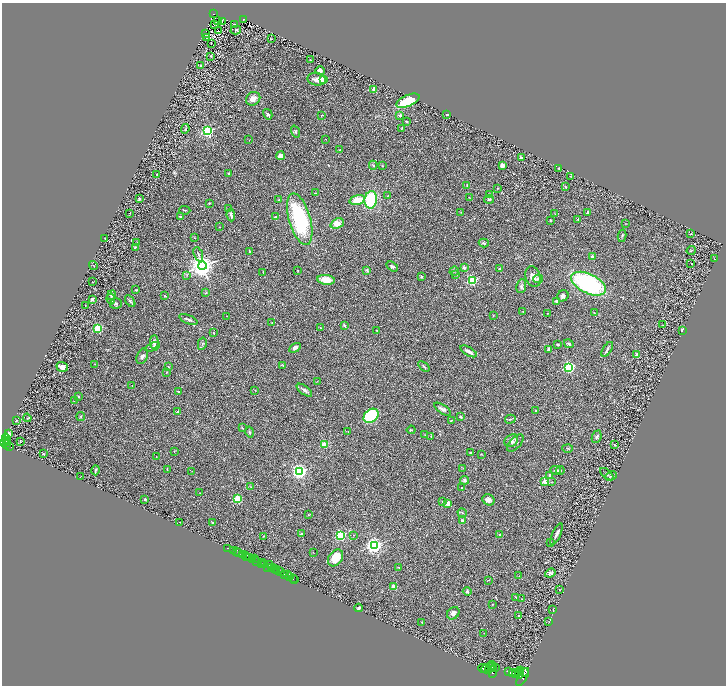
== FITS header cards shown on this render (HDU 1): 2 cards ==
NAXIS1  =                 1448
NAXIS2  =                 1367

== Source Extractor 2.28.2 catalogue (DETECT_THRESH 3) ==
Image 1448 x 1367 px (HDU 1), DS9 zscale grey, zoomed out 1/2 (1 PNG px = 2 x 2 image px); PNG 728 x 688 px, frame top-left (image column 1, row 1366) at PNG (2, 3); each listed source drawn as its Kron ellipse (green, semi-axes under 4 px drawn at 4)
Background 0.393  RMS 0.028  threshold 0.0837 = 3 sigma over >= 5 px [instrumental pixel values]
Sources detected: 319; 37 cannot appear on this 1/2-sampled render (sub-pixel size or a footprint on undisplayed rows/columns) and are neither listed nor drawn; the other 282 listed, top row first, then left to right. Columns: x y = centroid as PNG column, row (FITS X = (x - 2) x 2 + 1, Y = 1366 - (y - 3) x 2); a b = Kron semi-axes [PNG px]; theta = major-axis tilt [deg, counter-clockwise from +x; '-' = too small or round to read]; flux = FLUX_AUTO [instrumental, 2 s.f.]
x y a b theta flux
213 14 3 2 - 53
243 19 2 2 - 47
218 21 2 1 - 3
222 21 2 1 - 1.7
235 24 3 1 - 3.4
215 25 2 1 - 2.2
236 30 5 4 - 7.4
218 31 2 1 - 20
205 34 2 1 - 2.4
207 38 3 1 - 2.6
271 39 2 1 - 1.8
211 43 2 1 - 1.4
211 56 2 2 - 4.2
310 60 2 1 - 3
201 66 3 2 - 3.2
320 71 5 4 - 13
317 79 9 6 -8 32
323 80 3 3 - 270
374 89 3 3 - 14
253 99 7 6 - 44
408 101 12 5 24 240
268 114 5 3 - 11
321 115 3 2 - 2.7
400 115 3 3 - 11
447 115 3 3 - 3.5
406 121 2 2 - 5.3
402 128 3 2 - 3
185 129 5 2 - 3.8
207 131 3 3 - 1100
295 131 6 3 -71 7.7
326 139 3 2 - 1.6
249 140 2 1 - 1.1
340 150 2 2 - 2.2
280 156 4 3 - 35
521 157 3 2 - 12
373 165 4 3 - 4.6
502 165 3 3 - 40
382 166 2 2 - 2.7
558 168 3 3 - 4.5
229 173 4 3 - 7.5
157 174 2 2 - 3.7
571 176 3 2 - 2.9
467 185 2 2 - 2.8
565 187 3 2 - 4.1
497 188 3 2 - 2.7
316 193 3 2 - 2.4
490 195 2 2 - 30
388 196 3 2 - 2.7
469 197 2 2 - 2
139 199 3 3 - 9.6
489 199 5 3 - 7.9
279 200 4 3 - 6.4
357 200 8 4 16 92
371 200 9 6 80 280
209 203 2 2 - 3.6
228 209 2 1 - 2.1
185 210 5 2 - 4.3
461 212 3 2 - 2.3
129 213 2 1 - 2.3
588 213 4 2 - 9.8
555 214 3 2 - 2.2
231 215 6 2 -82 15
180 217 2 2 - 7
275 217 4 2 - 7.9
300 219 26 11 -74 510
578 219 3 2 - 4.1
550 220 2 2 - 4
337 224 7 5 22 47
626 224 2 1 - 1.7
219 227 2 2 - 1.8
690 234 3 2 - 2.5
622 236 6 3 77 6.9
105 238 2 2 - 1.9
195 238 2 2 - 2
137 243 2 1 - 1.7
484 243 5 3 - 8.3
135 247 3 2 - 4.2
691 250 4 2 - 2.9
249 251 3 2 - 4
198 254 7 2 -69 7.5
592 257 2 2 - 65
714 259 3 1 - 2
691 263 2 1 - 30
93 266 5 2 - 2.7
202 266 4 4 - 6400
392 266 6 3 -30 12
464 268 2 2 - 40
500 269 2 2 - 40
367 270 4 4 - 6.2
298 271 2 1 - 3
454 271 5 2 - 4.6
263 272 4 1 - 2.5
456 274 4 2 - 4.1
187 275 3 2 - 3.5
421 277 2 2 - 26
533 277 10 7 -71 36
538 279 5 3 - 9.1
326 280 9 5 -8 87
472 280 3 3 - 640
92 282 2 1 - 2
588 284 18 9 -26 670
521 286 7 5 83 13
136 290 3 2 - 5.6
206 293 3 2 - 2.6
112 295 5 3 - 13
165 296 2 2 - 5.6
563 296 6 5 - 14
92 299 3 3 - 10
111 299 5 3 - 6.9
130 301 7 3 -56 7.6
556 301 3 2 - 11
116 303 6 5 - 9.1
85 305 2 1 - 1.5
523 312 2 1 - 3
547 313 2 2 - 2.8
594 313 3 2 - 2.2
493 315 4 2 - 2.8
227 316 2 1 - 1.3
188 319 9 3 -22 15
272 323 2 1 - 2.8
344 325 4 2 - 9.5
663 325 3 2 - 2.4
321 327 3 2 - 3.3
98 328 3 3 - 420
377 330 3 2 - 3.9
682 330 2 2 - 40
214 333 3 2 - 4.1
154 342 6 3 -88 16
202 344 6 2 78 5.9
569 344 5 3 - 11
558 345 2 2 - 18
153 347 8 3 20 11
295 348 6 4 33 14
549 349 4 3 - 17
607 349 8 2 57 11
469 351 9 3 -30 22
636 355 4 3 - 15
142 356 8 5 67 14
94 364 3 2 - 1.7
283 365 4 2 - 4.4
62 367 5 5 - 30
168 367 3 2 - 3.7
424 367 6 3 -37 7.2
568 367 3 3 - 1000
167 372 4 2 - 3.7
317 381 2 1 - 1.6
132 385 2 2 - 3.4
255 390 2 2 - 1.8
304 390 9 3 -36 16
178 392 4 2 - 4.7
78 397 3 3 - 3.8
74 401 2 2 - 2
443 409 10 4 -33 17
536 411 2 2 - 2.3
178 412 3 3 - 9
371 416 8 6 39 360
461 416 3 2 - 6.1
81 417 4 3 - 4.9
27 418 4 1 - 2.5
510 419 5 3 - 6.6
16 420 3 2 - 3.8
451 421 3 3 - 4.4
242 428 4 2 - 3.5
411 430 4 3 - 5.5
348 431 2 1 - 1.4
250 432 5 3 - 7.3
9 434 4 3 - 12
425 435 3 2 - 3.9
431 436 3 2 - 2.4
597 437 6 4 66 12
6 439 6 2 -78 380
6 441 3 1 - 280
511 441 7 5 34 26
3 442 4 3 - 710
21 442 2 1 - 3.2
7 443 2 1 - 85
515 443 10 5 48 16
325 444 2 2 - 140
7 445 2 2 - 190
615 445 4 3 - 4.4
9 446 3 2 - 280
568 448 5 3 - 5.3
174 451 2 1 - 2.8
471 453 4 2 - 5.5
43 454 2 2 - 5.8
481 454 3 2 - 3
156 457 2 2 - 1.9
463 468 3 2 - 2.2
167 469 3 2 - 3.1
96 470 5 2 - 6.7
556 470 5 3 - 12
560 470 4 3 - 6.1
192 471 2 1 - 1.5
299 471 3 3 - 1900
607 474 8 2 -41 7.1
549 475 4 3 - 6.5
80 476 2 1 - 1.5
611 476 6 3 24 9
465 480 4 3 - 13
545 481 2 2 - 140
551 482 3 2 - 2.9
251 487 3 1 - 2.2
462 488 2 2 - 2.5
200 493 2 1 - 1.6
145 499 3 2 - 5.5
237 499 3 3 - 430
489 500 6 5 - 22
442 501 2 2 - 2.8
448 503 4 3 - 31
462 513 5 3 - 5.4
308 515 3 2 - 2.7
462 520 4 3 - 9.1
180 522 2 1 - 20
212 523 3 2 - 5.4
301 534 2 2 - 4.7
556 534 11 2 66 20
340 535 3 3 - 750
353 535 2 2 - 2
500 535 2 2 - 22
263 536 2 2 - 2.7
550 542 2 1 - 1.6
374 546 3 3 - 2400
227 548 2 1 - 8.5
234 551 2 2 - 35
237 551 4 2 - 22
238 553 2 1 - 120
313 553 3 2 - 1.9
242 555 2 2 - 550
245 556 3 2 - 50
246 557 3 1 - 52
250 558 3 1 - 62
254 558 3 1 - 350
336 558 9 6 55 120
253 560 2 1 - 55
256 561 3 1 - 450
263 562 3 1 - 160
262 564 4 1 - 250
264 564 3 2 - 230
269 564 2 1 - 520
268 567 3 3 - 440
272 567 2 1 - 370
399 567 3 2 - 3.2
275 568 3 2 - 620
278 570 3 2 - 470
276 571 2 1 - 130
280 572 4 1 - 47
550 573 5 3 - 12
284 574 2 2 - 350
288 575 3 1 - 340
519 576 2 1 - 1.8
290 577 2 1 - 380
293 578 2 1 - 27
294 579 2 1 - 47
489 580 2 2 - 2.7
394 587 3 3 - 44
560 590 3 2 - 2.4
467 591 4 4 - 8.2
516 597 4 3 - 5.9
522 599 2 1 - 1.4
492 604 2 2 - 2
359 608 4 2 - 8.3
553 609 3 2 - 2.6
453 613 7 5 44 24
519 616 3 3 - 3.2
422 622 3 2 - 2.9
549 622 3 3 - 2.4
484 633 3 2 - 1.9
490 666 6 2 51 3100
493 667 3 2 - 1300
496 667 3 1 - 720
483 668 5 2 - 3100
486 669 4 3 - 5200
488 670 3 2 - 2600
493 671 7 4 81 3700
521 671 2 2 - 1100
508 672 2 1 - 240
524 672 5 4 - 3700
513 673 3 2 - 2100
515 673 3 3 - 2500
519 673 6 3 68 3800
516 675 4 2 - 3200
523 677 10 4 60 4300
At the frame edge (FLAGS 8, measured only in part): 1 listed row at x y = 3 442
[37 sub-pixel or undisplayed-footprint detections neither listed nor drawn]